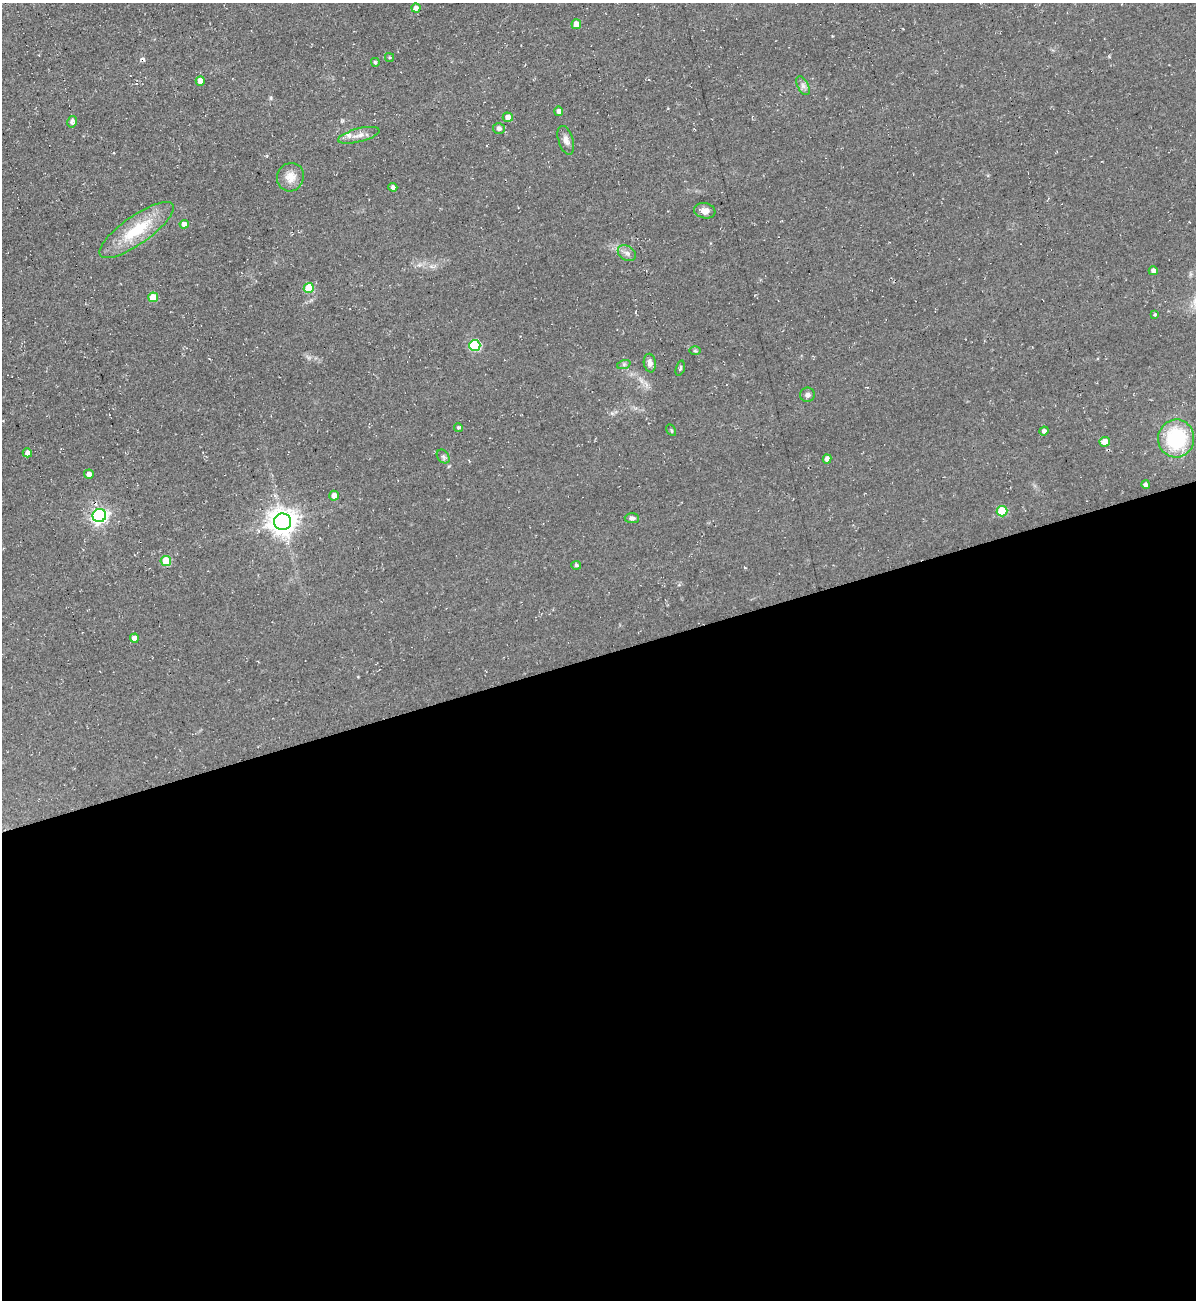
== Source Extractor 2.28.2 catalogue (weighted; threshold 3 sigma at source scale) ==
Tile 15 of 4 x 4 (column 3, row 4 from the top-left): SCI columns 2647-3840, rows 36-1333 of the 5180 x 5227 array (HDU 1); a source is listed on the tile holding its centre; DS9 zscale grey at full resolution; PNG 1198 x 1302 px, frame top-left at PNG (2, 3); each listed source drawn as its Kron ellipse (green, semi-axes under 4 px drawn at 4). Shown black and unused: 50% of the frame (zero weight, under 2 of 3 exposures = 2% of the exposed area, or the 3 px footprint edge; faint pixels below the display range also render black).
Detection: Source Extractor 2.28.2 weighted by HDU 2 'WHT'; one run over the whole footprint, this tile lists its part. Background 0.0433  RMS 0.0078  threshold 0.0349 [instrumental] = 3 sigma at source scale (4.5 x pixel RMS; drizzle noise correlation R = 1.50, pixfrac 1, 0.05/0.05 arcsec/px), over >= 5 px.
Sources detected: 48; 1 cosmic-ray / hot-pixel residue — neither listed nor drawn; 1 inside a brighter listed object's ellipse — not listed separately; the other 46 listed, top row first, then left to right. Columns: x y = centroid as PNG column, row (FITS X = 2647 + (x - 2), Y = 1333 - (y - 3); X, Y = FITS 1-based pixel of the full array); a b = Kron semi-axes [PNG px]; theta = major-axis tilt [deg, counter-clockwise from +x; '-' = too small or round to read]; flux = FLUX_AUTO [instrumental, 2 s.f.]
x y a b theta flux
416 8 4 4 - 3.9
576 24 5 4 - 6.2
390 57 4 3 - 0.94
375 62 4 4 - 1.4
200 81 4 4 - 5.7
803 86 10 5 -63 2.9
559 111 5 4 - 4.4
508 117 5 4 - 5.3
72 122 6 4 80 2.6
499 129 6 5 - 2.5
359 135 21 6 14 5.9
566 140 15 7 -73 4.1
290 177 14 13 - 8.6
393 187 4 4 - 2.3
705 211 10 7 -11 5.5
184 224 4 4 - 4.7
137 230 44 14 35 35
627 253 10 7 -34 3.2
1153 271 4 4 - 3
309 288 5 5 - 22
153 297 5 5 - 13
1155 314 4 3 - 0.85
475 345 5 5 - 49
695 351 6 4 -1 0.94
650 363 9 6 -81 3.5
624 364 7 4 19 1.4
680 368 8 3 73 1.3
808 395 7 7 - 2.4
458 427 4 4 - 1.3
671 430 6 4 -61 1
1044 431 4 4 - 2.2
1176 438 19 18 - 55
1105 442 5 5 - 7.2
27 453 4 4 - 3.5
443 456 7 5 -53 1.6
827 459 4 4 - 3.5
89 474 5 4 - 3.9
1146 485 4 4 - 2.4
334 496 5 5 - 5.3
1002 511 5 5 - 26
99 516 7 6 - 230
632 518 7 5 -2 2.8
283 522 8 8 - 880
166 561 5 5 - 20
576 565 5 4 - 1.5
134 638 5 4 - 8